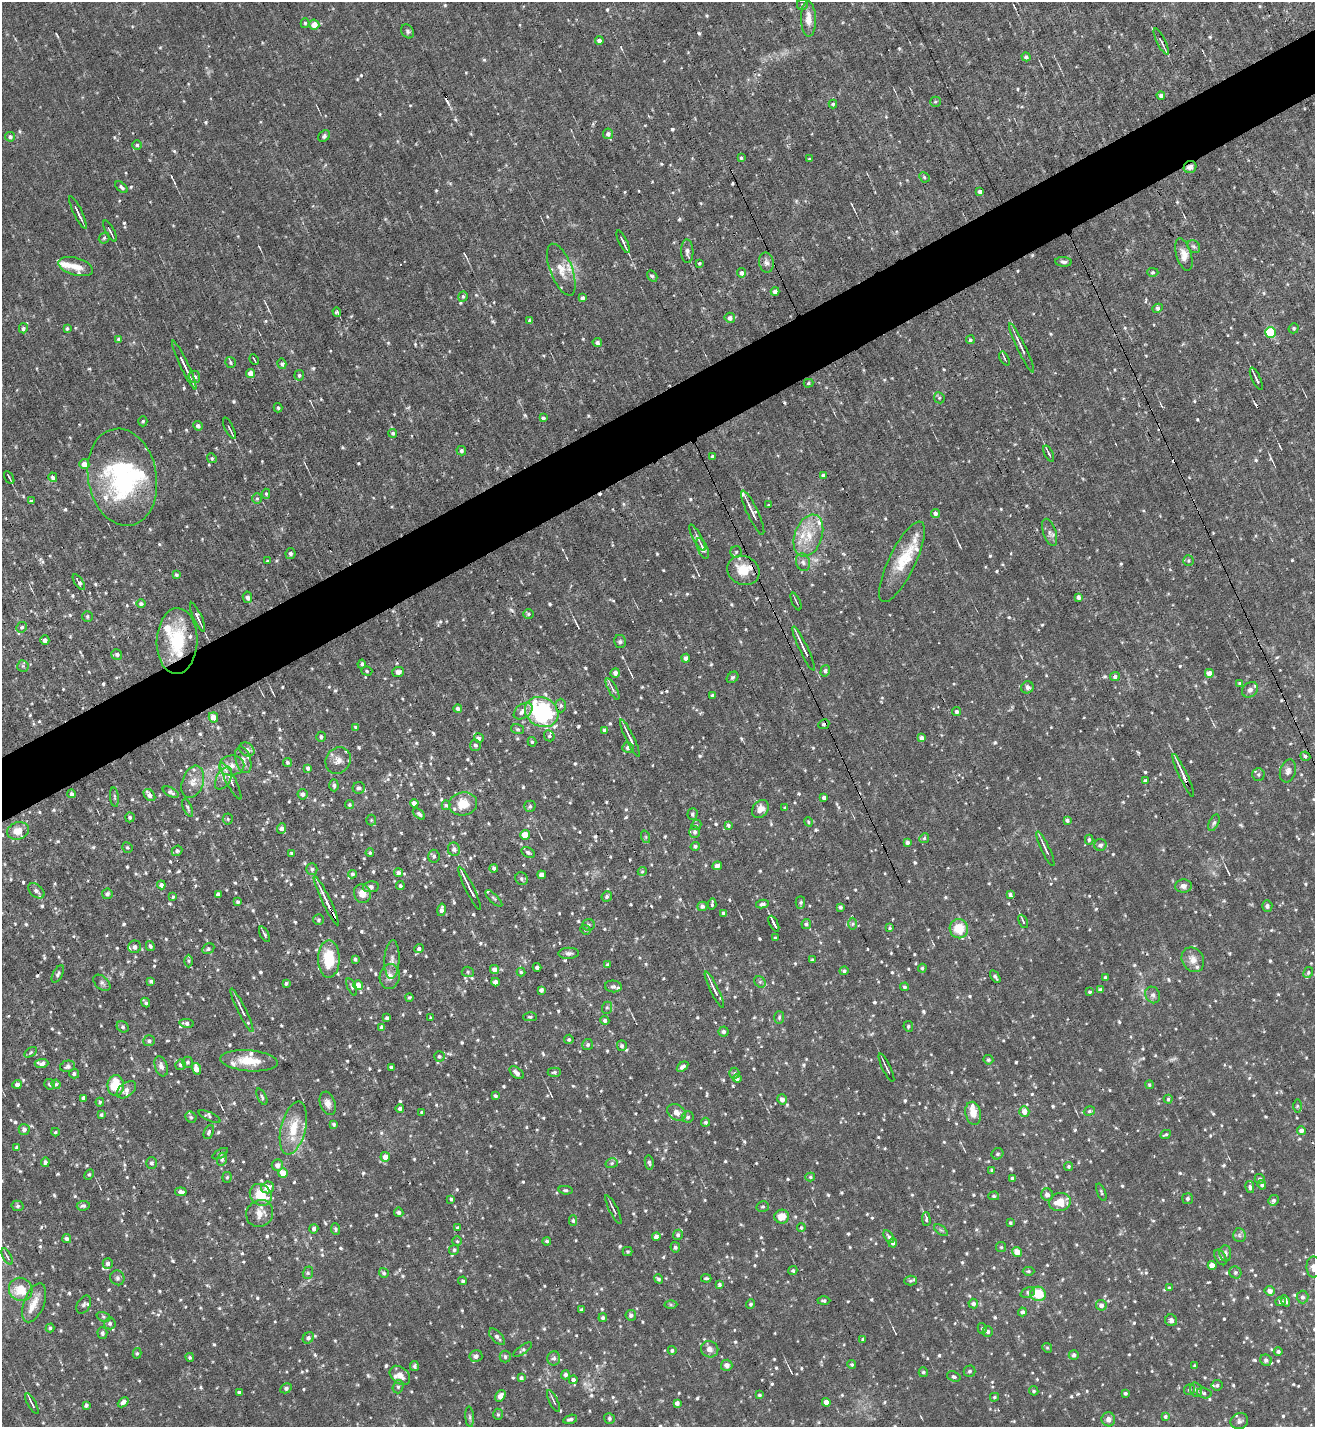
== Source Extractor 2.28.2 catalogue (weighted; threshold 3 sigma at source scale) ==
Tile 10 of 4 x 4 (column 2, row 3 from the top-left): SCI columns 1463-2775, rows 1426-2850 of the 5686 x 5700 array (HDU 1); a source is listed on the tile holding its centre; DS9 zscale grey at full resolution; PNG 1317 x 1429 px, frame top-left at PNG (2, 2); each listed source drawn as its Kron ellipse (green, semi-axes under 4 px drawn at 4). Shown black and unused: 5% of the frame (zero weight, under 6 of 12 exposures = <1% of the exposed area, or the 3 px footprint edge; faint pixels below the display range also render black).
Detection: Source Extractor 2.28.2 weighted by HDU 2 'WHT'; one run over the whole footprint, this tile lists its part. Background 0.028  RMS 0.004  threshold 0.0166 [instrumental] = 3 sigma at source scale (4.09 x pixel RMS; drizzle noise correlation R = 1.36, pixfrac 0.8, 0.05/0.05 arcsec/px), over >= 5 px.
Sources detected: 1028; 2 too faint to see at this stretch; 1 inside a brighter object's white glare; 7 cosmic-ray / hot-pixel residue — neither listed nor drawn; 35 inside a brighter listed object's ellipse — not listed separately; of the other 983, all 500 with FLUX_AUTO >= 0.542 (the completeness limit of this list) listed and drawn (483 fainter detections not listed), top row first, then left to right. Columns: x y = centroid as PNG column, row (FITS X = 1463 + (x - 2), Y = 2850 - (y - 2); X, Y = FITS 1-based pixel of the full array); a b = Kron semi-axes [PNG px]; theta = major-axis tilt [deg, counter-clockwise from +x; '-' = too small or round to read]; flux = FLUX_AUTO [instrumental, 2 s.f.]
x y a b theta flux
803 4 5 5 - 0.64
808 19 17 7 -88 4
305 23 5 4 - 0.61
314 25 5 5 - 4.6
408 31 7 6 - 0.82
599 41 4 4 - 1.7
1161 42 14 3 -64 1
1026 57 4 4 - 0.93
1161 95 4 4 - 0.97
935 102 5 5 - 0.62
833 104 4 4 - 0.64
608 134 5 5 - 1.3
324 136 7 5 48 0.83
10 137 5 4 - 1
137 145 4 4 - 0.63
741 158 4 3 - 0.54
810 159 3 3 - 0.55
1190 167 6 6 - 1.4
924 177 5 4 - 0.62
121 187 7 4 -40 0.91
980 191 4 3 - 1.3
78 212 18 3 -64 1.9
110 231 12 3 -62 0.82
104 238 6 4 46 0.58
623 242 12 3 -64 1.9
1194 246 7 5 -43 0.81
687 251 12 6 -88 1.6
1184 255 17 7 -73 2.9
766 262 10 7 -79 1.6
1063 262 8 5 -4 1
700 263 4 3 - 0.55
76 266 18 8 -16 3.9
561 270 27 11 -69 5.6
1153 272 6 4 -2 0.58
742 273 4 4 - 1.5
652 276 6 4 -59 0.61
775 291 4 4 - 1.5
463 297 5 4 - 0.56
582 298 4 3 - 1.1
1158 308 5 4 - 0.89
337 312 5 4 - 0.65
730 318 5 5 - 1.7
529 320 4 4 - 0.56
23 328 5 4 - 0.87
67 328 4 3 - 0.67
1294 328 5 4 - 0.66
1271 332 5 5 - 25
119 339 4 4 - 0.75
970 340 4 4 - 0.71
597 343 4 4 - 1.2
1022 348 27 3 -64 2.5
1004 358 8 3 -63 0.65
254 360 6 2 -66 0.64
230 362 5 5 - 0.77
282 364 5 4 - 1
184 365 27 3 -65 3.9
250 373 4 4 - 4.4
299 375 5 5 - 0.74
194 377 6 5 - 1.1
1256 379 12 2 -65 1.4
808 383 5 4 - 0.59
939 398 6 5 - 0.55
278 408 4 3 - 0.64
543 418 4 3 - 0.83
143 421 5 4 - 0.63
198 426 5 4 - 1.1
229 428 12 2 -64 0.63
393 433 4 4 - 0.73
461 451 5 4 - 0.96
1049 454 8 3 -63 0.76
712 456 3 3 - 0.61
212 458 5 4 - 0.59
84 464 5 5 - 3.2
823 475 4 4 - 0.85
9 477 7 2 -60 0.63
53 477 5 4 - 1.2
122 477 49 34 -80 49
266 494 5 4 - 0.55
257 499 5 5 - 0.54
31 501 3 3 - 0.78
769 505 3 2 - 0.56
753 513 24 5 -65 3
935 513 4 4 - 1.2
1050 532 14 6 -71 1.6
808 536 22 13 70 8.7
697 538 15 3 -61 1
703 548 11 5 -66 2
736 552 6 5 - 0.73
290 553 5 5 - 1
267 561 4 3 - 0.55
1188 561 5 5 - 0.57
803 562 9 7 -71 1.2
902 562 44 13 64 11
743 570 17 14 -26 7.6
176 575 3 3 - 0.68
79 582 9 4 -56 1.2
247 597 6 4 -80 1.3
1078 597 4 4 - 1.4
796 601 9 2 -66 0.6
141 604 4 4 - 0.89
528 614 5 4 - 0.62
87 616 5 5 - 0.65
198 617 16 3 -65 1.9
22 627 5 5 - 0.79
45 640 5 4 - 1.6
177 641 33 20 89 19
620 642 6 6 - 0.81
804 649 24 3 -65 3.5
117 654 5 5 - 0.84
686 658 4 4 - 1.5
362 664 4 4 - 0.96
23 666 6 5 - 0.77
367 671 6 4 -18 0.55
825 671 6 4 73 0.67
398 672 6 5 - 1.6
615 673 5 4 - 1.4
1209 673 4 4 - 3.1
733 677 6 5 - 0.7
1115 677 5 4 - 1.1
1239 683 3 3 - 0.61
1027 687 6 6 - 0.99
613 689 12 3 -61 1.1
1250 690 9 7 39 1.4
712 695 3 3 - 0.83
561 705 7 5 -89 0.79
458 708 4 4 - 1.2
523 711 10 7 36 2.9
542 712 17 14 -29 48
957 712 4 4 - 1
213 717 5 4 - 3.4
824 724 6 4 25 0.99
356 727 4 4 - 0.73
517 729 6 5 - 0.64
604 730 4 3 - 0.59
549 736 6 5 - 0.68
321 737 5 5 - 0.9
479 738 5 5 - 1.4
630 738 20 3 -64 2.4
921 738 4 4 - 1.5
532 742 5 4 - 0.58
475 745 5 5 - 0.89
628 747 6 5 - 1.2
247 749 8 6 -35 1.4
1305 756 5 4 - 0.81
243 760 13 7 -73 2.2
338 760 14 12 54 2.9
287 763 4 4 - 0.79
232 765 12 10 8 3.4
308 768 4 3 - 1.2
1288 771 12 7 73 1.7
1258 774 6 6 - 0.76
1183 775 24 3 -65 3.9
224 778 12 7 60 2.2
231 781 20 5 -62 2.3
1145 781 4 3 - 0.92
193 782 17 10 70 3.8
334 785 6 4 -87 0.98
359 788 6 6 - 0.95
171 792 9 4 -27 0.92
71 794 4 4 - 1.1
302 794 5 5 - 1.2
149 795 7 5 -46 2.4
114 797 10 4 -85 0.66
824 798 4 4 - 1.3
414 803 4 4 - 1.5
463 804 14 11 10 6.1
349 805 4 4 - 0.68
446 805 5 4 - 0.56
530 806 5 5 - 0.68
188 808 10 4 -68 0.7
785 808 3 3 - 0.67
760 809 10 7 52 3
419 814 7 4 -41 0.89
692 814 6 5 - 0.84
130 817 5 4 - 0.84
228 819 5 5 - 0.64
371 820 5 5 - 0.58
1067 820 4 3 - 0.89
808 822 5 4 - 0.6
1214 823 9 4 65 0.77
696 825 5 4 - 0.63
728 825 4 3 - 0.94
282 828 5 4 - 1.3
18 831 11 8 15 4.2
695 832 6 5 - 0.98
525 835 5 5 - 4.8
646 837 6 4 -71 0.62
924 838 5 4 - 0.68
1089 840 5 4 - 0.8
907 842 4 4 - 0.86
1100 845 6 6 - 0.95
695 846 4 4 - 0.84
127 848 5 5 - 0.56
454 849 7 6 - 1.3
1045 849 19 3 -65 1.7
177 851 6 4 41 0.73
528 852 7 5 -33 0.87
292 853 4 3 - 0.88
370 853 4 4 - 0.59
434 856 6 5 - 0.9
717 866 5 4 - 2.4
494 868 4 4 - 0.86
312 869 5 5 - 0.85
642 871 4 4 - 0.64
398 873 4 4 - 1.3
352 874 4 4 - 0.7
542 875 4 4 - 2.6
522 879 7 6 - 0.78
161 885 4 4 - 1.2
400 886 4 4 - 0.64
1183 886 8 6 4 1.8
371 887 8 5 10 1.2
470 888 24 2 -64 4.2
36 891 9 6 -40 1.4
107 894 5 5 - 1.2
218 894 4 4 - 1.3
362 894 9 8 - 3.8
1010 895 4 3 - 1.2
173 897 4 3 - 0.56
607 897 5 5 - 0.85
494 898 11 3 -45 0.62
326 901 27 3 -64 3.9
238 902 4 4 - 0.65
800 902 6 4 88 0.71
712 904 6 3 85 0.8
762 904 6 3 9 0.89
702 906 5 4 - 1.1
1267 906 6 5 - 0.87
840 907 3 3 - 0.82
441 910 6 4 78 1.4
724 913 4 3 - 0.98
319 920 5 5 - 0.72
1023 921 7 3 -63 0.71
774 924 8 3 -64 1.6
806 924 5 5 - 0.84
853 924 6 4 88 0.64
588 925 6 5 - 0.84
890 928 4 3 - 0.57
959 929 9 9 - 7.9
585 930 5 4 - 0.58
264 934 8 4 -63 0.87
775 938 3 3 - 0.54
150 946 5 4 - 0.73
135 947 6 6 - 1.8
208 949 6 5 - 0.78
419 949 5 4 - 1
569 953 10 5 1 1.2
329 959 19 10 89 13
355 959 4 4 - 0.8
392 960 19 7 87 2.5
812 960 4 4 - 0.6
1193 960 13 10 -57 3.1
189 961 6 4 -89 0.57
608 965 4 4 - 0.8
537 967 4 3 - 1.1
922 968 4 4 - 0.66
494 969 4 4 - 2
844 971 4 4 - 0.83
468 972 6 5 - 0.64
521 972 4 4 - 0.58
1308 972 6 4 62 0.59
58 974 9 5 63 0.97
390 977 12 10 79 2.8
995 977 7 4 -56 0.87
1105 978 3 3 - 0.66
151 981 4 3 - 0.62
496 982 4 4 - 2.1
760 982 6 5 - 0.7
102 983 10 6 -41 0.99
286 983 3 3 - 0.73
358 985 5 4 - 5.1
613 986 8 6 -6 0.98
352 987 9 4 -68 0.69
905 987 4 4 - 0.74
541 990 4 4 - 1.2
714 990 20 3 -64 2.5
1100 990 4 4 - 1.2
1090 992 3 3 - 0.61
1153 995 8 7 - 1.3
409 997 4 4 - 0.59
146 1002 5 3 - 0.72
607 1008 6 5 - 0.66
242 1010 24 3 -64 2
530 1017 7 4 0 0.63
779 1017 6 5 - 0.67
387 1018 4 3 - 0.94
431 1018 3 3 - 0.55
605 1020 4 4 - 1
187 1023 7 4 -10 1.2
908 1026 5 5 - 0.68
123 1027 6 5 - 0.77
382 1027 4 4 - 1.5
724 1032 5 5 - 0.96
569 1039 5 4 - 0.65
149 1041 6 5 - 0.92
588 1045 5 5 - 0.81
622 1046 5 5 - 0.94
31 1052 7 4 32 0.57
439 1056 5 5 - 0.83
988 1060 5 4 - 0.82
249 1061 29 10 -5 8.1
187 1062 5 5 - 0.79
41 1063 7 4 2 1.4
180 1065 5 5 - 0.94
67 1066 7 5 15 1.3
161 1066 10 6 -72 1.7
391 1067 3 3 - 0.82
683 1067 6 4 36 1.3
886 1068 15 2 -64 1
196 1069 6 4 -74 3.3
554 1072 7 4 0 0.68
517 1073 8 5 -39 1.6
734 1073 5 5 - 0.57
74 1074 5 4 - 0.86
737 1078 4 4 - 1.3
17 1084 5 4 - 1.5
50 1084 5 5 - 0.96
56 1084 4 4 - 0.54
116 1085 10 8 89 12
1149 1085 4 4 - 0.56
126 1090 11 7 37 1.6
495 1096 3 3 - 0.69
262 1097 9 4 -64 0.63
84 1098 4 3 - 1.3
782 1099 5 5 - 2.1
1168 1099 4 4 - 0.54
100 1102 4 4 - 0.59
328 1103 12 7 -72 2.4
1297 1106 6 4 -90 0.54
400 1108 4 4 - 1
1089 1111 6 4 19 0.71
422 1112 3 3 - 0.57
677 1112 10 7 -34 2.6
1024 1112 5 5 - 3.3
973 1113 11 7 -78 4.2
101 1115 3 3 - 0.59
191 1117 6 5 - 0.63
210 1117 12 4 -25 0.68
688 1117 6 6 - 1
705 1122 4 4 - 0.7
334 1124 4 3 - 0.57
293 1128 27 12 76 9.5
24 1129 5 5 - 1.3
1301 1130 4 4 - 1.7
55 1132 4 3 - 0.54
209 1132 7 4 67 0.81
1166 1134 6 3 25 0.58
17 1147 4 3 - 0.79
220 1154 8 3 30 0.64
997 1154 6 5 - 0.82
385 1157 5 4 - 3.5
222 1159 6 5 - 0.8
45 1162 5 4 - 1
649 1162 7 4 -80 0.65
152 1163 6 5 - 0.91
612 1163 6 5 - 0.76
277 1165 6 5 - 2.3
1069 1166 4 4 - 0.69
992 1170 4 4 - 0.66
283 1173 5 5 - 6.3
89 1174 6 4 62 0.61
227 1177 5 4 - 0.56
810 1177 5 4 - 0.61
1012 1178 4 4 - 0.85
1260 1179 5 5 - 0.87
1262 1185 5 4 - 0.78
268 1187 6 5 - 4.3
1250 1187 6 4 -77 0.76
566 1190 7 4 -5 0.69
181 1192 6 4 -8 1.3
1101 1192 9 4 -68 0.65
261 1195 12 10 -44 11
1047 1195 6 6 - 1.6
994 1196 5 4 - 0.71
451 1199 3 3 - 0.56
1187 1199 5 5 - 0.94
1274 1200 5 5 - 0.95
1060 1202 11 9 11 5.4
18 1206 6 5 - 0.79
83 1206 6 5 - 0.89
763 1207 6 5 - 0.65
613 1210 16 3 -64 1.1
399 1212 5 4 - 0.9
260 1213 14 13 - 4.1
782 1216 7 7 - 4.4
926 1219 7 4 -88 0.71
573 1221 5 4 - 0.68
1010 1223 3 3 - 0.57
457 1227 4 4 - 0.56
801 1228 4 3 - 0.58
314 1229 5 4 - 1.2
336 1229 6 4 -82 0.67
941 1230 8 4 -36 0.63
678 1235 5 5 - 0.8
1239 1235 7 6 - 0.99
656 1237 4 4 - 1.6
889 1237 7 4 -57 0.81
67 1239 4 4 - 0.88
457 1241 5 4 - 0.56
547 1241 4 4 - 0.67
893 1243 4 4 - 1
675 1247 5 4 - 0.94
1001 1247 5 5 - 0.54
454 1250 5 5 - 0.7
628 1252 5 4 - 0.62
1017 1252 5 4 - 3.9
1225 1253 8 6 -84 1.3
7 1256 9 3 -63 0.61
1221 1257 8 5 -60 1
108 1263 5 5 - 1.1
1212 1265 4 4 - 3.6
1314 1267 10 7 -89 3
793 1271 4 4 - 0.7
1028 1271 6 4 0 0.6
1235 1272 6 5 - 0.84
308 1273 6 5 - 0.64
384 1273 5 4 - 0.7
117 1278 7 7 - 1
706 1278 5 3 - 0.6
659 1279 5 4 - 0.81
463 1281 4 4 - 0.64
911 1281 6 5 - 0.62
719 1285 3 3 - 1.1
1169 1288 4 4 - 0.62
21 1289 12 11 - 7.5
1270 1291 5 5 - 2
1028 1292 8 5 22 0.95
1038 1294 8 7 - 11
1303 1297 6 6 - 1.2
824 1301 6 4 2 0.73
1285 1301 6 4 -62 1.2
1281 1302 5 4 - 1.1
34 1303 20 10 69 4.4
973 1303 5 5 - 1.4
671 1304 6 4 -1 0.62
751 1304 5 4 - 0.7
84 1305 10 6 60 1.1
1101 1305 5 5 - 1.6
582 1310 3 3 - 0.74
1022 1312 4 4 - 1
631 1315 5 5 - 1
103 1317 7 4 -20 0.65
603 1318 4 4 - 0.85
1171 1320 6 5 - 1.2
110 1323 6 5 - 0.9
50 1328 4 4 - 0.56
982 1328 5 4 - 0.6
988 1331 5 5 - 1.1
102 1333 6 5 - 0.79
497 1337 10 5 -47 1.2
308 1338 6 5 - 1.2
863 1339 3 3 - 0.63
1047 1348 5 4 - 0.55
710 1349 9 8 - 2.1
523 1350 11 4 34 0.8
672 1350 4 4 - 0.79
1278 1351 4 4 - 0.86
137 1353 5 4 - 0.56
1074 1355 5 5 - 1.1
476 1356 6 5 - 1.5
190 1357 4 3 - 0.63
505 1357 6 5 - 0.88
554 1358 7 6 - 1.2
1266 1360 6 5 - 0.99
727 1365 5 5 - 1.5
852 1365 4 4 - 0.64
414 1366 5 4 - 0.94
1195 1366 4 4 - 0.75
970 1371 6 5 - 0.84
923 1372 5 4 - 0.76
400 1375 11 8 -39 3
565 1375 4 4 - 1.4
954 1377 7 5 -21 0.87
521 1378 4 4 - 0.95
573 1380 4 4 - 1.3
1217 1385 5 5 - 0.91
398 1387 7 5 74 0.81
286 1388 6 4 30 0.98
1189 1389 5 5 - 0.61
1196 1390 7 5 -73 0.92
1034 1391 5 4 - 0.63
239 1392 3 3 - 0.85
1125 1393 3 3 - 0.71
1204 1393 7 5 -16 1
760 1395 4 4 - 0.69
500 1396 6 4 55 2
994 1397 4 3 - 0.62
554 1401 12 3 -64 0.79
123 1402 6 4 43 1.5
826 1402 4 4 - 3
677 1403 4 4 - 1.5
32 1404 11 2 -62 1.1
86 1405 4 3 - 0.91
498 1414 5 5 - 0.61
1165 1416 4 4 - 0.8
470 1417 10 4 -85 0.75
609 1418 5 5 - 0.79
570 1419 7 4 14 1.1
1108 1419 7 7 - 1.9
1239 1421 9 7 23 1.3
Overlapping masked pixels (flux is a lower limit): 5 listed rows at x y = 1190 167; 743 570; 824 724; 1183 775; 326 901
Isophote crosses this tile's border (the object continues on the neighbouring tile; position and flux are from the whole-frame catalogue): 1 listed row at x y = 1314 1267